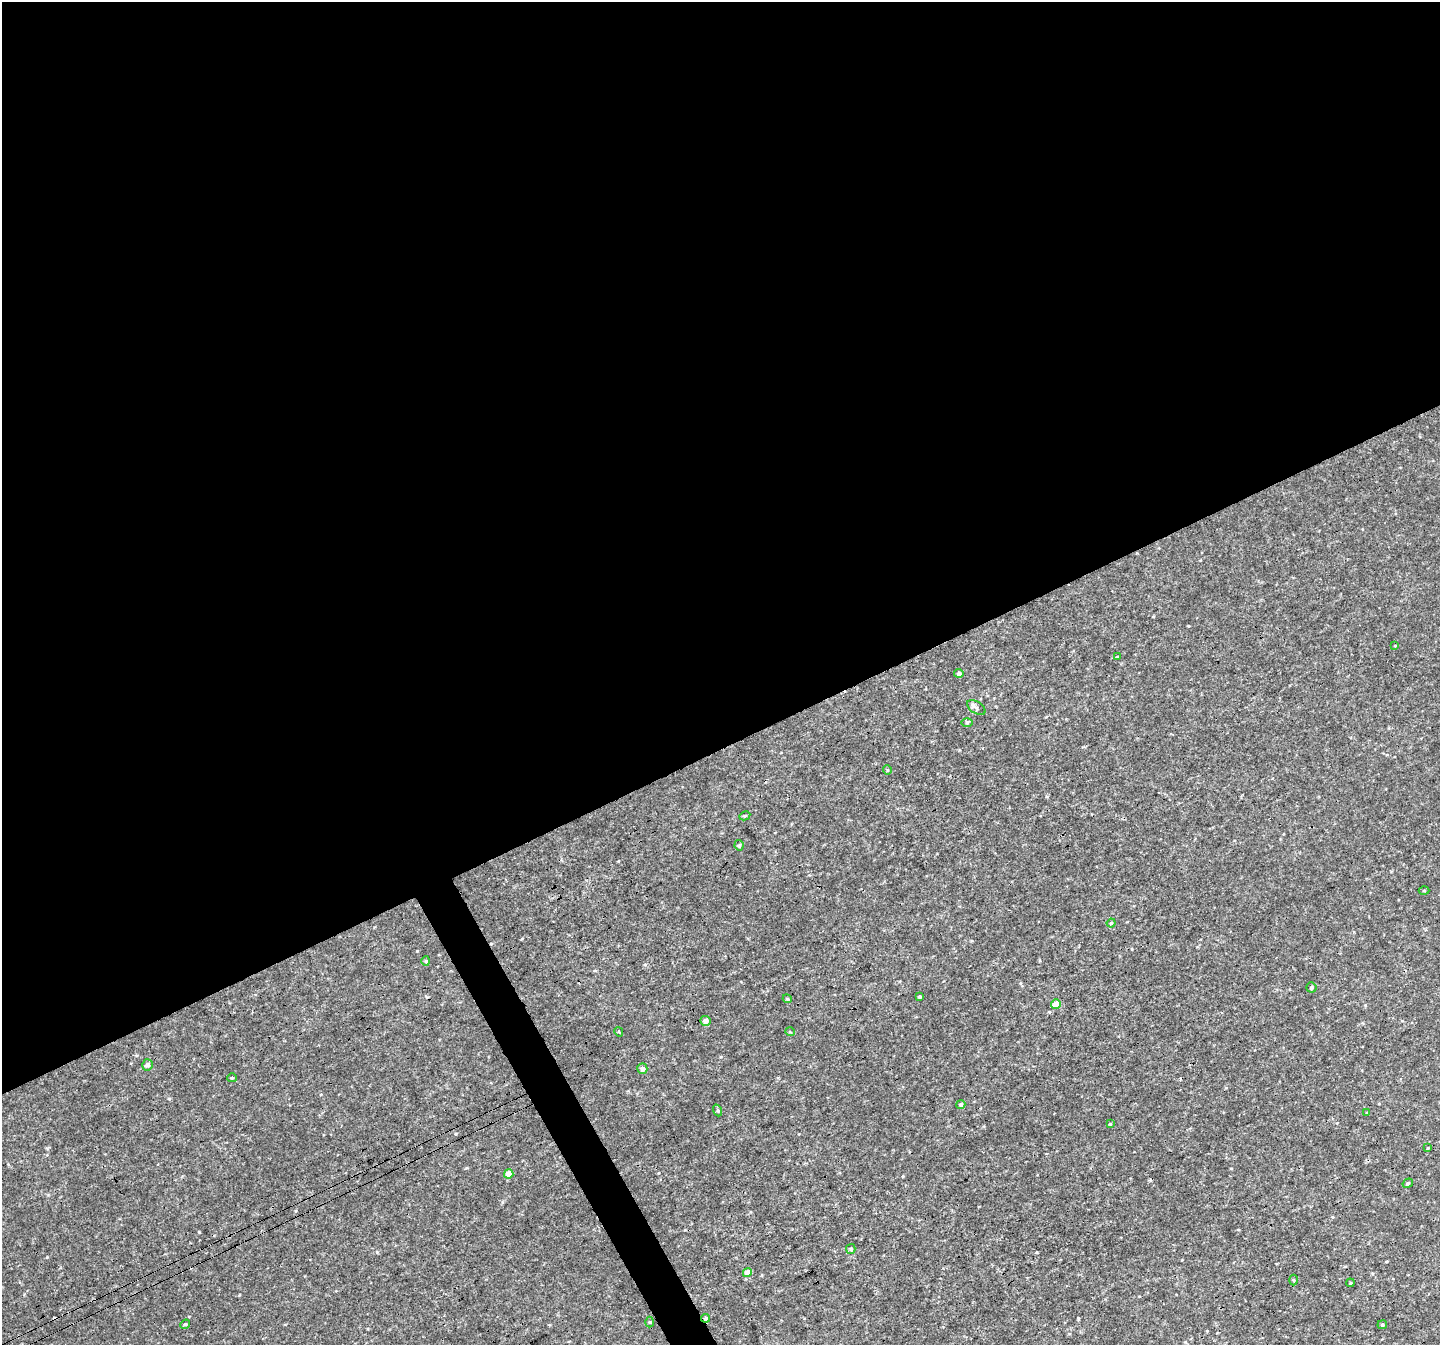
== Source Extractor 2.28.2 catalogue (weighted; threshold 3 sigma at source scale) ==
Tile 2 of 4 x 4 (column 2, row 1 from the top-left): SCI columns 1442-2879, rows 4137-5479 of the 5761 x 5647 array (HDU 1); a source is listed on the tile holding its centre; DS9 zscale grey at full resolution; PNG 1442 x 1347 px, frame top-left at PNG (2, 2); each listed source drawn as its Kron ellipse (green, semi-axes under 4 px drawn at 4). Shown black and unused: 57% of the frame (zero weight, under 3 of 4 exposures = <1% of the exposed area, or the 3 px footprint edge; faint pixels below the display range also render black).
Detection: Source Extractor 2.28.2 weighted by HDU 2 'WHT'; one run over the whole footprint, this tile lists its part. Background 0.00675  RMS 0.0037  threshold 0.0166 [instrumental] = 3 sigma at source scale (4.5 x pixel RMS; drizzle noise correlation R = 1.50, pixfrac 1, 0.0396/0.0396 arcsec/px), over >= 5 px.
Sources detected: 39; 3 cosmic-ray / hot-pixel residue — neither listed nor drawn; the other 36 listed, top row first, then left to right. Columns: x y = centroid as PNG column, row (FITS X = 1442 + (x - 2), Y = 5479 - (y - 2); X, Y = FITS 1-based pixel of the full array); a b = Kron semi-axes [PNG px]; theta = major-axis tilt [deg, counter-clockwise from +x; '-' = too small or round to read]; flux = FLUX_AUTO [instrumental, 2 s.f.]
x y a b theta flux
1395 645 4 2 - 0.26
1117 657 3 3 - 1.8
959 673 4 4 - 1
976 707 10 6 -33 1.1
967 722 6 4 1 0.51
887 770 5 3 - 0.29
745 816 6 4 29 0.46
739 845 5 4 - 0.58
1424 891 5 3 - 0.35
1111 923 4 4 - 0.47
426 961 4 4 - 0.37
1311 987 5 5 - 0.64
919 997 3 3 - 0.48
787 999 4 4 - 0.39
1056 1004 5 4 - 3.7
706 1021 5 5 - 1.9
619 1032 5 3 - 0.48
790 1032 5 3 - 0.33
147 1065 5 5 - 1.4
642 1069 5 5 - 1.8
232 1078 5 4 - 0.39
961 1105 4 4 - 0.81
718 1110 6 4 -70 0.5
1367 1113 3 3 - 0.41
1110 1124 4 3 - 0.36
1428 1148 3 3 - 0.28
509 1174 4 4 - 5.4
1408 1183 5 4 - 0.53
851 1249 5 4 - 0.49
747 1273 4 4 - 3.9
1293 1280 5 3 - 0.39
1350 1283 4 3 - 0.31
705 1318 4 4 - 0.67
649 1322 5 3 - 0.36
185 1324 5 4 - 0.45
1382 1325 5 4 - 0.48
Overlapping masked pixels (flux is a lower limit): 1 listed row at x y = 705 1318
Unlisted compact peaks at least as high as the median listed source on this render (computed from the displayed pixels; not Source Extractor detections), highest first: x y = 417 951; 47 1257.